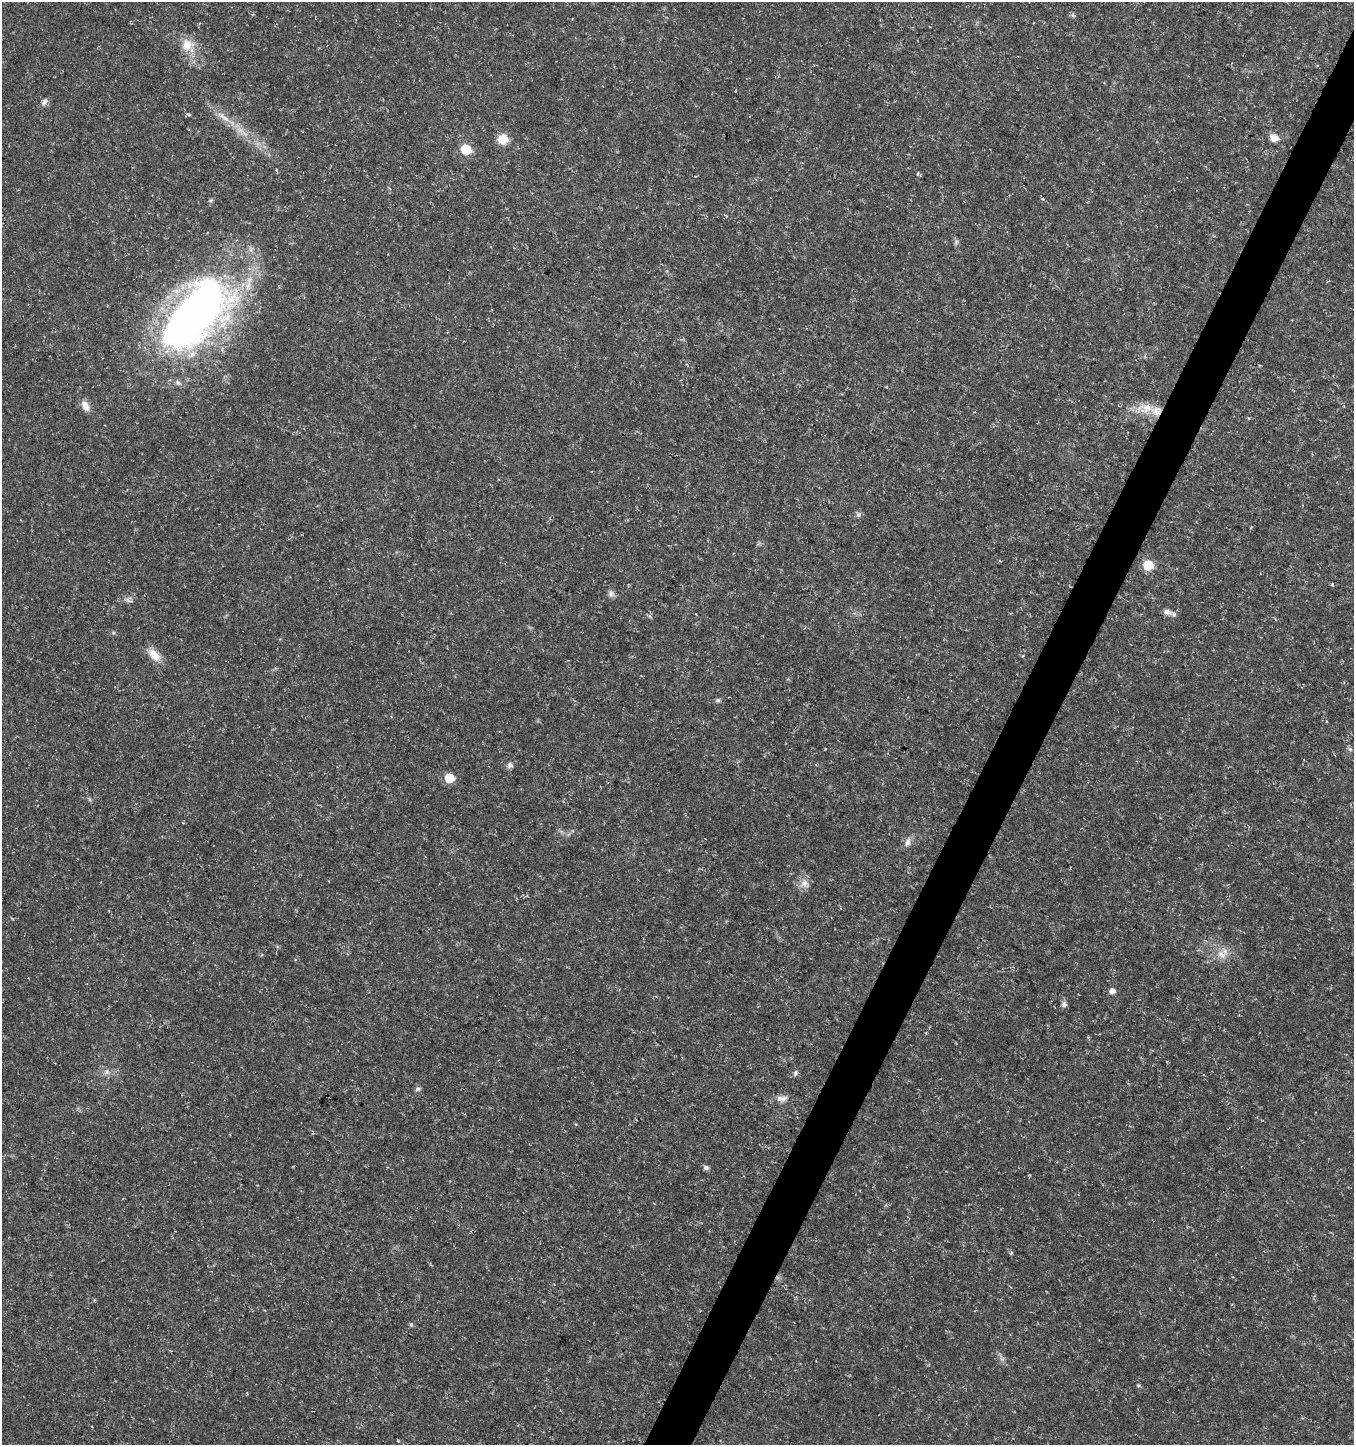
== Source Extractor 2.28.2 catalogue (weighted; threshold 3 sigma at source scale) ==
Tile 10 of 4 x 4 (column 2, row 3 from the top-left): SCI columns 1551-2902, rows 1452-2894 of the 5872 x 5780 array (HDU 1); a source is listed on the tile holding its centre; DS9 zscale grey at full resolution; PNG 1356 x 1447 px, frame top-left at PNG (2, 2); no overlay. Shown black and unused: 3% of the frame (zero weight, under 3 of 5 exposures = <1% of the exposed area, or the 3 px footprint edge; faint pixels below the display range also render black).
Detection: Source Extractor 2.28.2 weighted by HDU 2 'WHT'; one run over the whole footprint, this tile lists its part. Background 0.0108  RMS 0.0022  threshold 0.0101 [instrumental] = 3 sigma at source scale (4.5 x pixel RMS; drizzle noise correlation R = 1.50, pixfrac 1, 0.0396/0.0396 arcsec/px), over >= 5 px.
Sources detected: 45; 1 too faint to see at this stretch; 1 cosmic-ray / hot-pixel residue — not listed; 1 inside a brighter listed object's ellipse — not listed separately; the other 42 listed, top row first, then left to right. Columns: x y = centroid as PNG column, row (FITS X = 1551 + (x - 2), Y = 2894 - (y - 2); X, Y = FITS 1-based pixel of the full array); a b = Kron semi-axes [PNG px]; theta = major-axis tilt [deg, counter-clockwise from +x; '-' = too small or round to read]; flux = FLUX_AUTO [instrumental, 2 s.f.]
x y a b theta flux
1073 15 6 5 - 0.41
187 45 18 16 49 3.9
45 101 10 6 55 0.85
188 114 6 4 -1 0.34
225 118 15 6 -37 1.8
1274 138 10 8 -35 2
503 139 13 12 - 2.7
466 149 6 6 - 10
276 170 3 3 - 0.35
918 174 5 3 - 0.35
389 188 4 3 - 0.45
1043 199 3 3 - 0.88
956 242 7 5 47 0.47
196 314 89 43 48 140
178 383 10 6 -45 0.74
85 406 13 8 -67 1.9
1156 411 18 13 -6 3.8
858 515 7 7 - 0.65
1148 565 6 6 - 13
1332 585 4 3 - 0.36
611 594 11 7 89 0.77
128 600 11 4 -25 0.58
1167 612 13 7 -19 1.2
154 655 20 11 -46 2.9
718 700 7 5 14 0.45
1350 749 7 4 -44 0.42
510 765 8 7 - 0.73
449 778 6 6 - 8.1
89 799 7 4 -72 0.33
908 842 13 7 72 1.2
804 883 13 11 -55 1.8
1222 954 15 10 -30 2.4
1112 991 6 5 - 1.4
1064 1004 7 6 - 0.76
106 1072 8 6 -18 0.76
795 1073 8 6 70 0.56
418 1089 7 5 17 0.48
782 1098 17 8 5 1.5
706 1168 6 5 - 0.78
1011 1253 4 4 - 0.38
411 1324 6 5 - 0.33
1138 1385 6 3 18 0.27
Overlapping masked pixels (flux is a lower limit): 1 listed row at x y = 1156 411